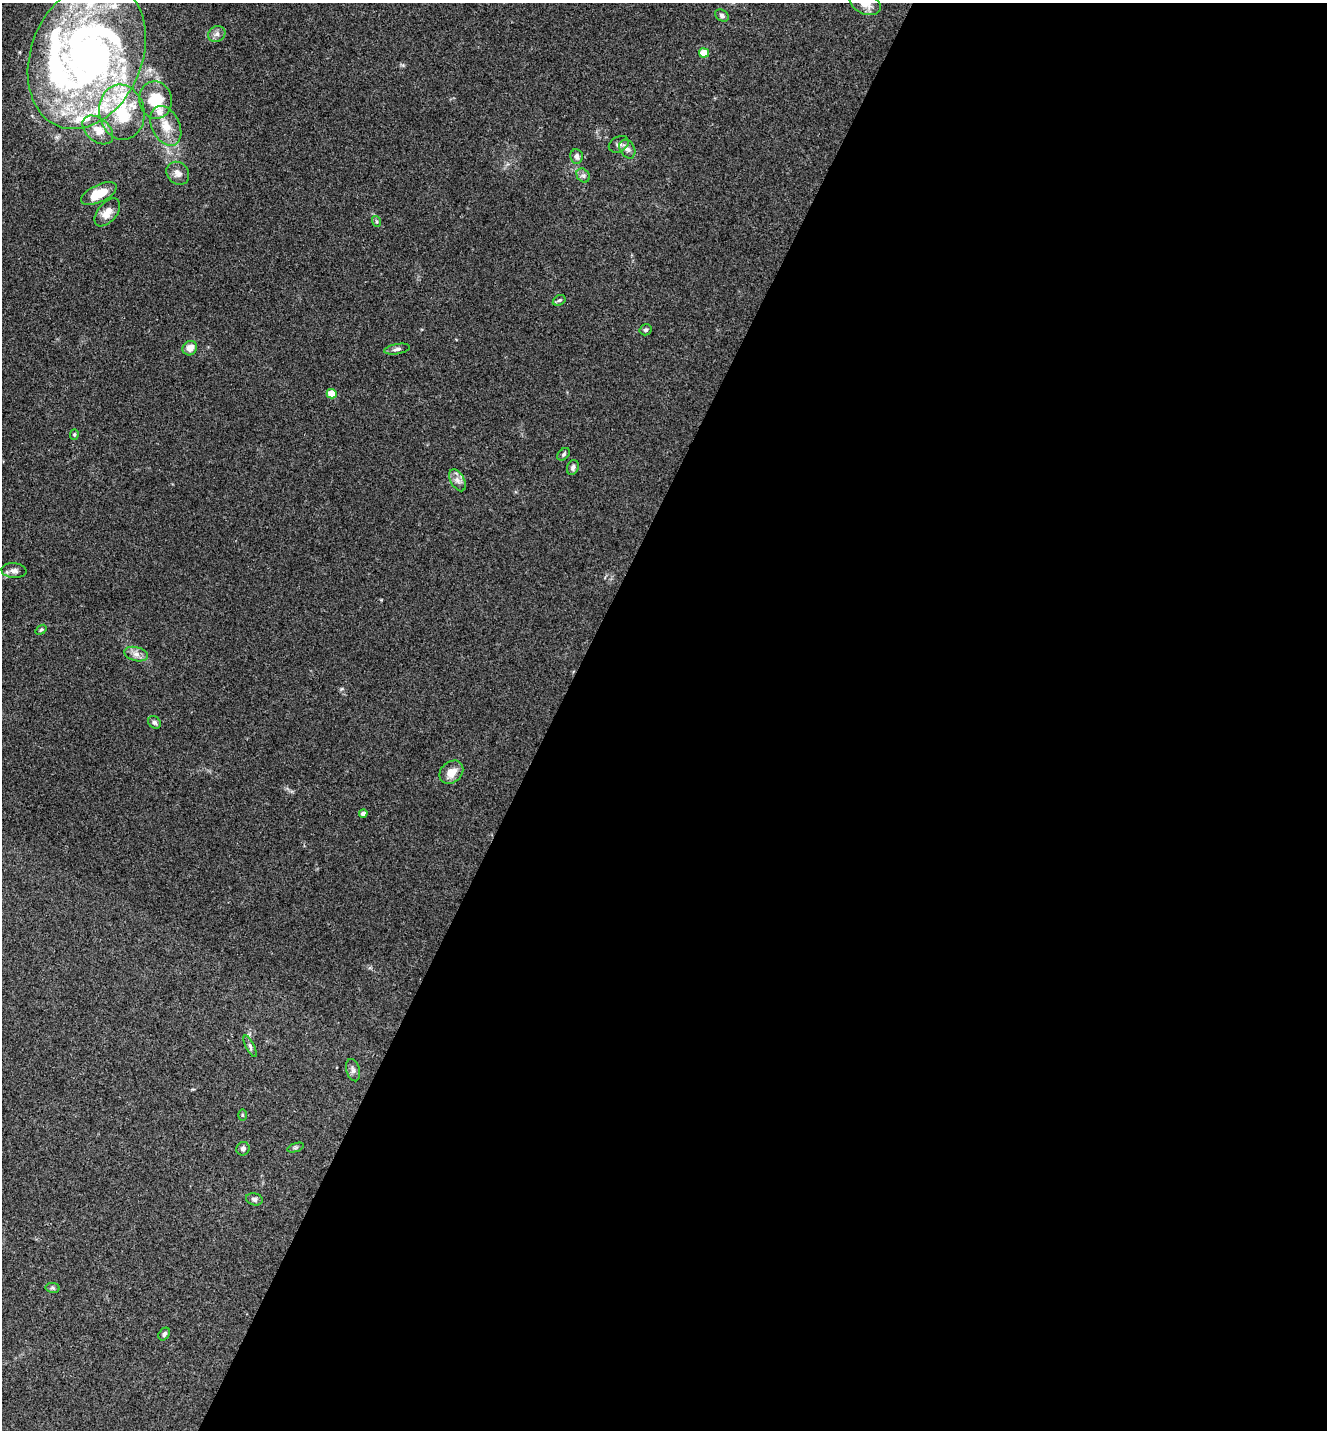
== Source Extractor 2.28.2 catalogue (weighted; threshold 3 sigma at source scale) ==
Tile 12 of 4 x 4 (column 4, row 3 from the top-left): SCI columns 4257-5581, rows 1431-2858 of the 5726 x 5715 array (HDU 1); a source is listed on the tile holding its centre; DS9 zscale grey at full resolution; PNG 1329 x 1432 px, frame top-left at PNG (2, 3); each listed source drawn as its Kron ellipse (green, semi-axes under 4 px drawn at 4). Shown black and unused: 58% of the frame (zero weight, under 3 of 4 exposures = <1% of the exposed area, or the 3 px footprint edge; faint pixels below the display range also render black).
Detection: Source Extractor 2.28.2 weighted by HDU 2 'WHT'; one run over the whole footprint, this tile lists its part. Background 0.0238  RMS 0.0045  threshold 0.0202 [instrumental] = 3 sigma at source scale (4.5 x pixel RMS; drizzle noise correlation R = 1.50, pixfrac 1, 0.05/0.05 arcsec/px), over >= 5 px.
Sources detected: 54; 3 inside a brighter object's white glare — neither listed nor drawn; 11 inside a brighter listed object's ellipse — not listed separately; the other 40 listed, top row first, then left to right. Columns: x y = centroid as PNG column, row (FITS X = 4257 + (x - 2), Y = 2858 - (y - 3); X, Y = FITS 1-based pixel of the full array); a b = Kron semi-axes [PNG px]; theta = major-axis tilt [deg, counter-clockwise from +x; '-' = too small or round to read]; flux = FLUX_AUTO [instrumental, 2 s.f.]
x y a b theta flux
865 3 17 10 -26 4.6
722 16 7 5 -34 1.2
217 34 9 7 30 1.9
704 53 5 4 - 8.8
87 55 76 55 67 150
155 100 19 16 -80 14
122 112 28 22 -80 21
166 126 21 14 -64 8.3
98 130 17 11 -40 5.6
619 144 10 7 29 1.9
627 149 10 7 -59 1.9
577 156 7 6 - 1.9
178 173 12 10 -46 3
583 175 8 6 -52 1.2
99 194 19 8 25 9.2
107 212 16 9 50 5.1
376 221 5 3 - 0.64
559 300 7 4 29 0.73
646 330 6 5 - 0.89
190 348 7 7 - 3.9
397 349 13 5 10 1.5
332 394 5 5 - 9.7
74 434 5 4 - 0.62
563 454 7 5 43 0.85
573 467 7 5 72 1.3
457 480 12 6 -61 2.3
14 571 12 7 -4 2.1
41 630 6 3 36 0.52
136 654 12 7 -15 2.6
154 722 7 5 -45 1.1
451 772 13 10 43 5
363 814 4 4 - 2.3
250 1046 11 4 -63 1.2
353 1070 11 6 -74 1.6
242 1115 6 4 -89 0.48
295 1148 8 3 19 0.73
243 1149 7 6 - 1.3
254 1199 8 6 -13 1.3
53 1288 7 5 -11 0.77
164 1334 7 5 53 1.1
Isophote crosses this tile's border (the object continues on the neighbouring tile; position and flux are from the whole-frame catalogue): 2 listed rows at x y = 865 3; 87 55